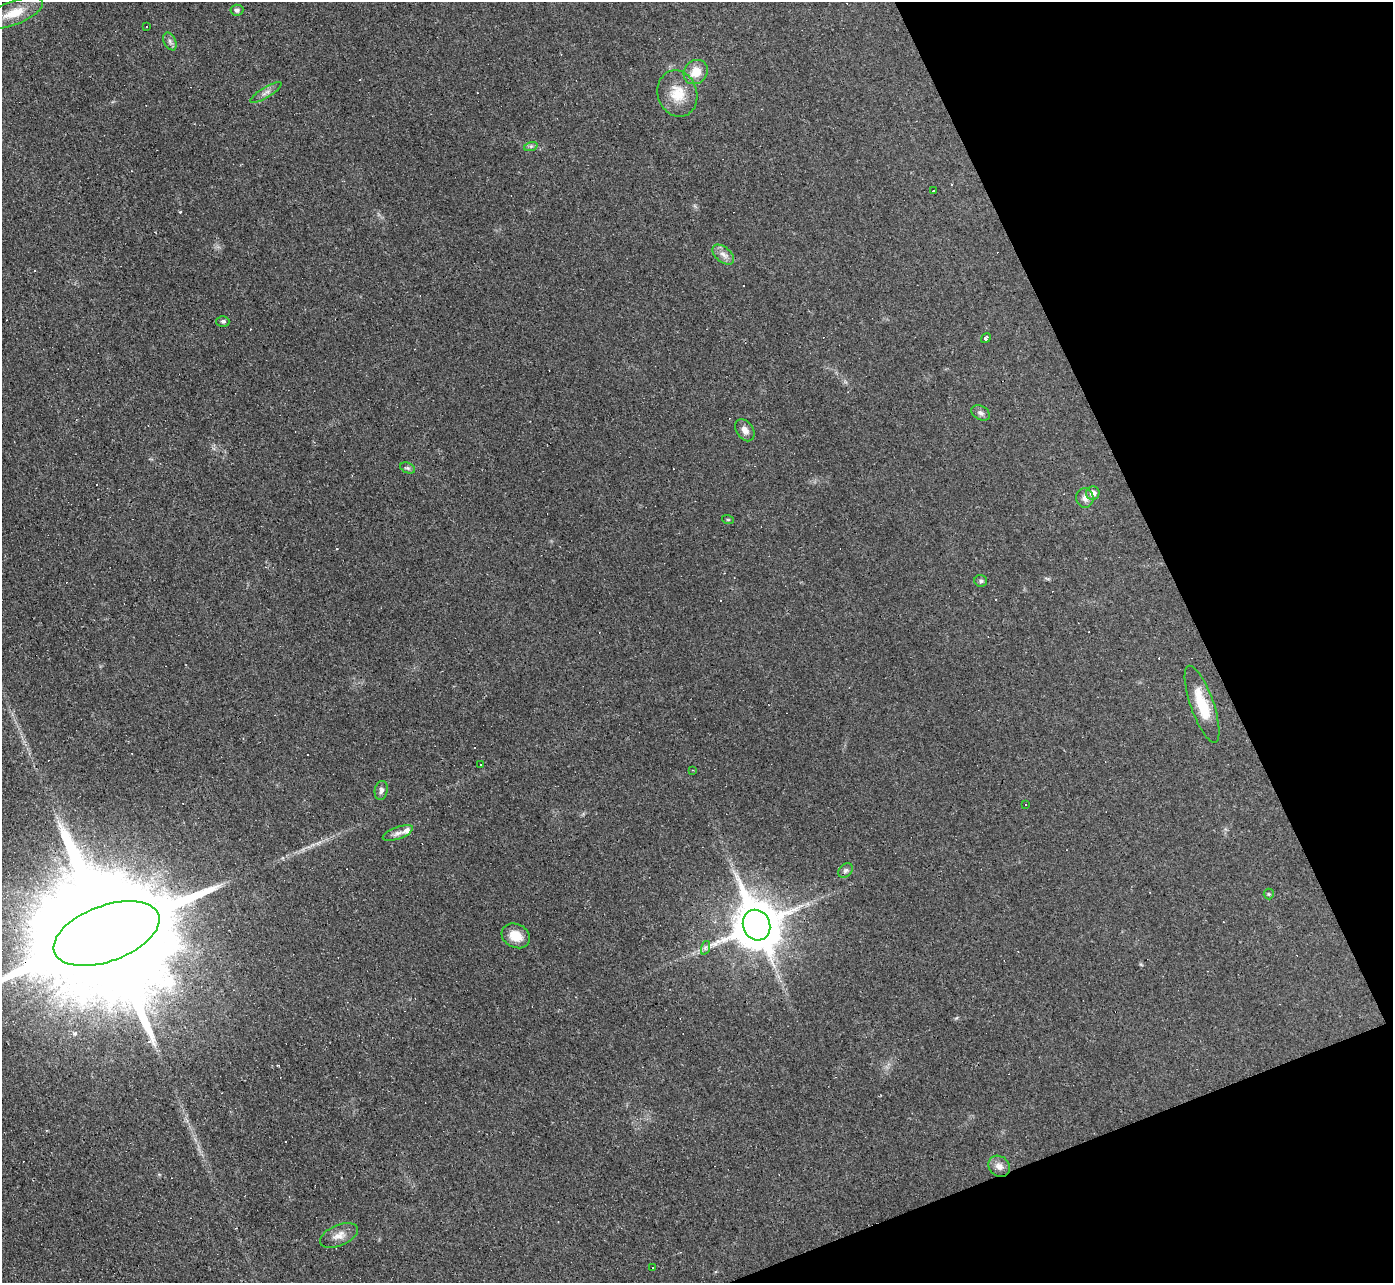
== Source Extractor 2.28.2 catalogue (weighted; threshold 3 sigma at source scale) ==
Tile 12 of 4 x 4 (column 4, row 3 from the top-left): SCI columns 4175-5565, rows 1431-2711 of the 5565 x 5552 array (HDU 1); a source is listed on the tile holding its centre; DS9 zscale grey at full resolution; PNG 1395 x 1285 px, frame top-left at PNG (2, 2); each listed source drawn as its Kron ellipse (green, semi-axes under 4 px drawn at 4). Shown black and unused: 19% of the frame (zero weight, under 3 of 4 exposures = <1% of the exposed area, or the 3 px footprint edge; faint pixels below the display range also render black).
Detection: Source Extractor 2.28.2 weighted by HDU 2 'WHT'; one run over the whole footprint, this tile lists its part. Background 0.0568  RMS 0.005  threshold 0.0223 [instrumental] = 3 sigma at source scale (4.5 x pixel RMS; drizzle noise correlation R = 1.50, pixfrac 1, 0.05/0.05 arcsec/px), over >= 5 px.
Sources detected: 59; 24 cosmic-ray / hot-pixel residue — neither listed nor drawn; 1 inside a brighter listed object's ellipse — not listed separately; the other 34 listed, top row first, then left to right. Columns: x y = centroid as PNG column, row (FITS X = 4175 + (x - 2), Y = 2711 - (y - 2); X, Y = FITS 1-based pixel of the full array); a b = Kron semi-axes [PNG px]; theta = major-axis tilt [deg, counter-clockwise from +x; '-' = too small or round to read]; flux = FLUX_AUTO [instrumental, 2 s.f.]
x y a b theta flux
237 10 6 5 - 1.2
14 13 31 11 22 12
146 27 3 3 - 3.5
170 41 9 6 -64 1.5
696 72 13 11 45 7.9
266 92 18 5 31 2.5
677 93 23 19 -73 12
531 146 7 4 18 0.93
933 191 3 3 - 7.6
723 255 13 7 -40 3
223 321 6 5 - 1.2
986 338 5 3 - 2.2
980 413 10 7 -29 1.7
745 430 12 8 -55 2.9
408 468 8 5 -23 1
1093 493 7 6 - 3.4
1085 498 10 8 -81 2.6
728 520 6 3 -19 0.46
981 581 6 6 - 1
1202 704 40 11 -71 16
480 765 2 2 - 0.42
692 770 3 2 - 0.33
381 790 9 6 80 1.7
1026 804 3 3 - 1.1
398 833 16 6 19 2.5
845 870 8 6 44 1.3
1269 894 5 5 - 0.64
756 925 15 13 -67 2300
107 933 55 28 20 38000
516 936 15 11 -27 7.9
705 948 7 4 72 1.1
999 1166 11 10 - 3.2
339 1236 20 10 23 4.4
653 1267 3 3 - 0.67
Overlapping masked pixels (flux is a lower limit): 1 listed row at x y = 107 933
Isophote crosses this tile's border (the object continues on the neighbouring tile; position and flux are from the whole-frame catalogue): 1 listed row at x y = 107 933